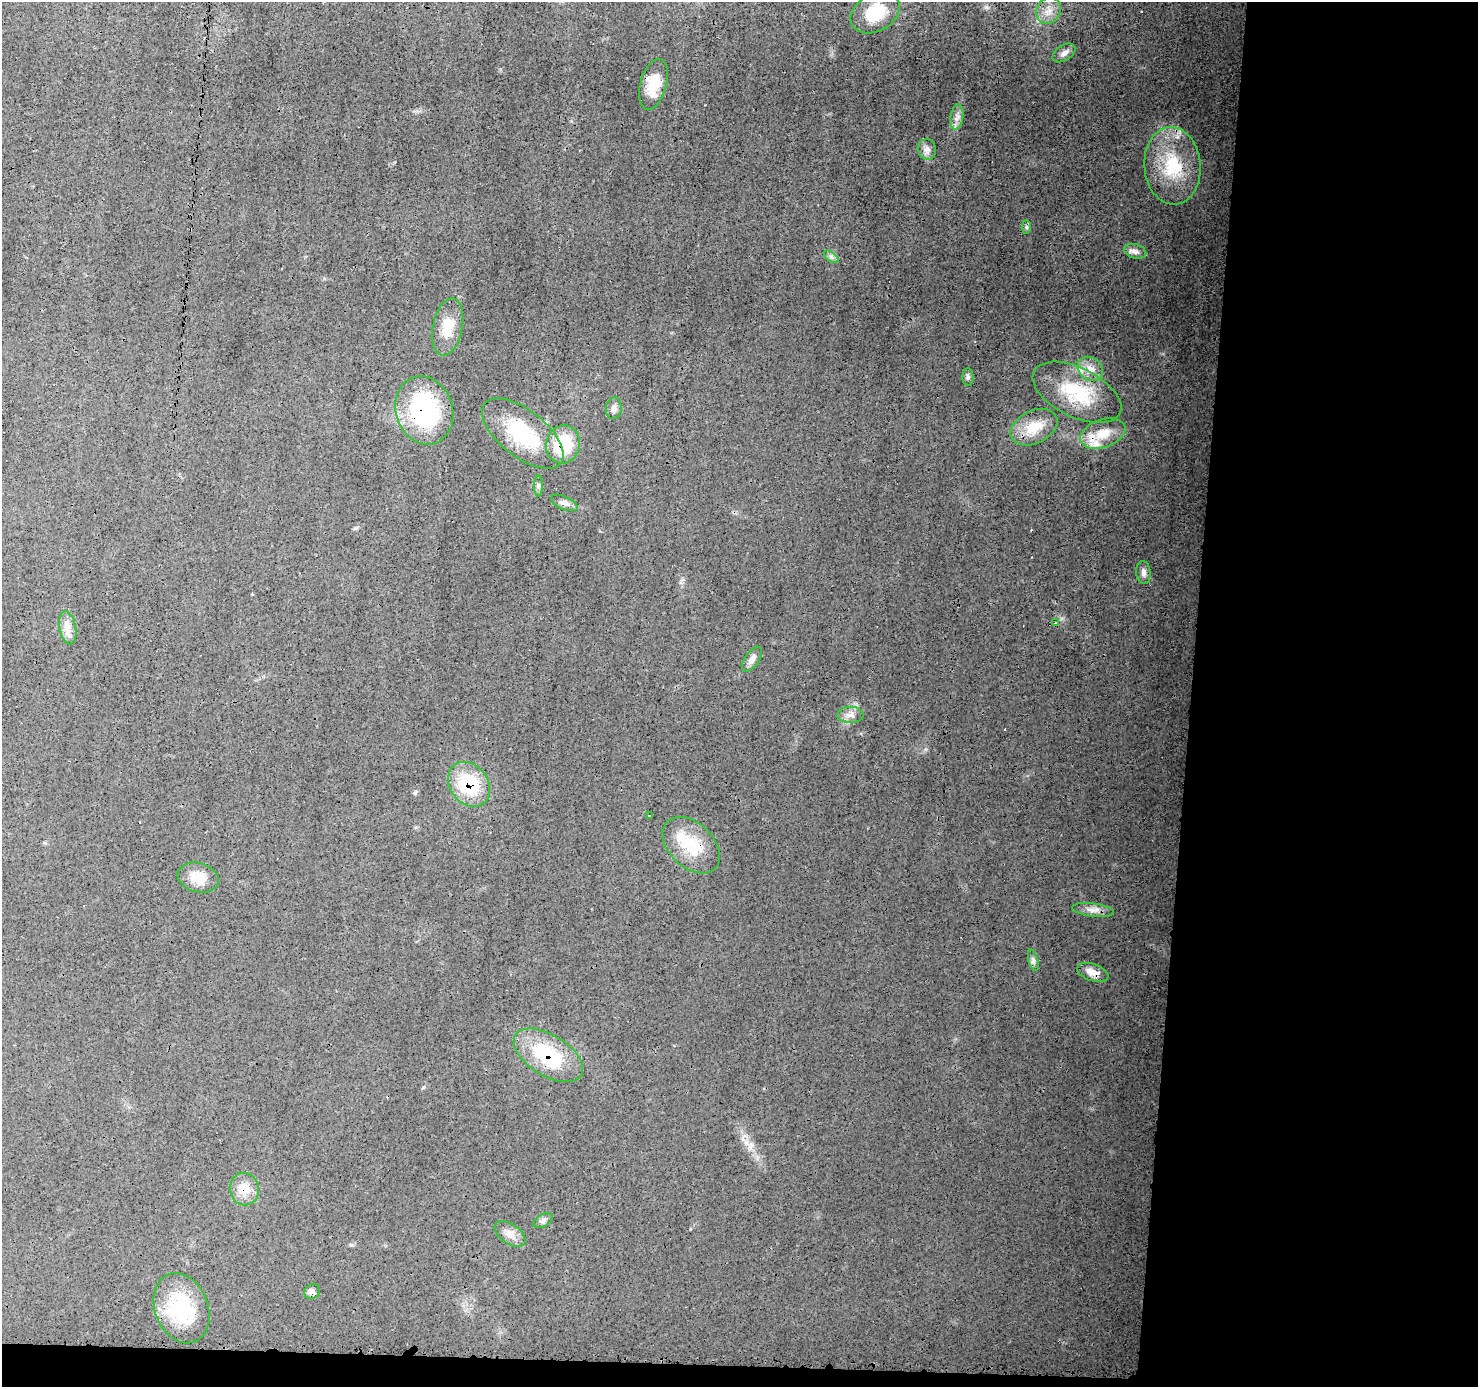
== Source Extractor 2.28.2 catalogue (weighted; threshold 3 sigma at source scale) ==
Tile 9 of 3 x 3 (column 3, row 3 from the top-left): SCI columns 2956-4431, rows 112-1496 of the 4434 x 4474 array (HDU 1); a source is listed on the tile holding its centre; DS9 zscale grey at full resolution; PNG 1480 x 1389 px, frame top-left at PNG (2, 2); each listed source drawn as its Kron ellipse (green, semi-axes under 4 px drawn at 4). Shown black and unused: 21% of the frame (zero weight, under 3 of 4 exposures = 2% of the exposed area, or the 3 px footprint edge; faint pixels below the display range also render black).
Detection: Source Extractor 2.28.2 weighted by HDU 2 'WHT'; one run over the whole footprint, this tile lists its part. Background 0.0141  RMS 0.0031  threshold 0.0138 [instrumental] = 3 sigma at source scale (4.5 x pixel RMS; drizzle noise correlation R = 1.50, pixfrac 1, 0.05/0.05 arcsec/px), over >= 5 px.
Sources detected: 45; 2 cosmic-ray / hot-pixel residue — neither listed nor drawn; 3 inside a brighter listed object's ellipse — not listed separately; the other 40 listed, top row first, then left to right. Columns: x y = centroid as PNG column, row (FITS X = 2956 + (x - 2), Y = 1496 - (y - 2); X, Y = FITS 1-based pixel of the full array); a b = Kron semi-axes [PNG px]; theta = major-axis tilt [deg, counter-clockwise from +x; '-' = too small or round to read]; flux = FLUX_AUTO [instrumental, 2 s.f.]
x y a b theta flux
1049 11 14 11 64 3.7
875 13 26 19 29 10
1064 53 13 7 32 1.6
653 84 26 13 75 7.7
957 117 13 6 81 1.8
927 149 10 9 - 1.8
1172 166 39 28 -85 18
1026 227 7 4 -90 0.63
1135 251 11 7 -17 1.5
831 257 8 4 -37 0.93
448 327 29 15 78 6.9
1090 369 13 11 -39 3.4
968 377 9 5 -89 0.75
1077 392 48 24 -26 21
614 408 11 8 84 1.5
424 410 34 28 -72 40
1034 427 25 16 27 8.7
523 434 48 23 -38 21
1103 434 23 14 19 7.2
563 444 19 17 76 14
539 486 10 4 90 0.71
564 503 14 6 -24 1.5
1143 572 11 7 -84 1.4
1055 623 4 3 - 0.67
68 628 17 8 -79 2.6
752 659 14 7 55 1.6
850 715 13 8 -1 2
469 784 24 19 -53 18
649 816 3 2 - 0.33
691 845 33 22 -44 12
198 878 21 14 -14 5.5
1093 910 21 6 -7 2.5
1033 960 11 4 -75 0.95
1093 972 16 8 -19 3.4
548 1055 39 20 -32 21
244 1189 16 14 -78 4.4
543 1221 10 6 32 1
510 1234 17 10 -35 2.7
312 1291 8 7 - 1.1
181 1308 36 26 -68 19
Overlapping masked pixels (flux is a lower limit): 8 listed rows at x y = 424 410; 1103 434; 563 444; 469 784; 691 845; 1093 972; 548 1055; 244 1189
Isophote crosses this tile's border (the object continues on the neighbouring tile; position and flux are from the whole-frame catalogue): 1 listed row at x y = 875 13
Unlisted compact peaks at least as high as the median listed source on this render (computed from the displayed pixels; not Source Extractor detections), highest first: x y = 415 793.